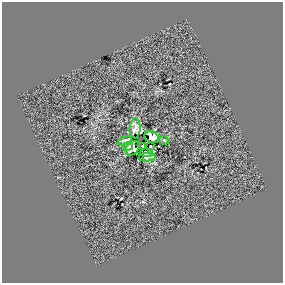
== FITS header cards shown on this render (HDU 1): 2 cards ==
NAXIS1  =                  281 /
NAXIS2  =                  281 /

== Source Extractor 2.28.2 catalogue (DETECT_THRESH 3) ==
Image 281 x 281 px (HDU 1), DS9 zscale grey, 1 PNG px = 1 image px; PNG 285 x 285 px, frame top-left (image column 1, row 281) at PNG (2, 2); each listed source drawn as its Kron ellipse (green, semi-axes under 4 px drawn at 4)
Background 0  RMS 36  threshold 108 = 3 sigma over >= 5 px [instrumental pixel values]
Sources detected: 11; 1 with non-positive FLUX_AUTO (blend fragments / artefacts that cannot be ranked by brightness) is neither listed nor drawn; the other 10 listed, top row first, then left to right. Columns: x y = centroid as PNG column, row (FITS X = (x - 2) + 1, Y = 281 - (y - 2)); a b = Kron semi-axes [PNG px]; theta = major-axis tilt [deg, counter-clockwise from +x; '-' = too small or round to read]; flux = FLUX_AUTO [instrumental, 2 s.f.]
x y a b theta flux
135 128 10 5 86 5300
152 137 7 5 -27 20000
164 140 5 3 - 1800
124 141 7 3 24 4700
128 146 5 4 - 6800
143 146 4 2 - 3600
151 146 4 2 - 2700
132 148 8 6 47 12000
146 153 6 3 -4 6500
147 157 8 3 5 6600
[1 non-positive-flux detection neither listed nor drawn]